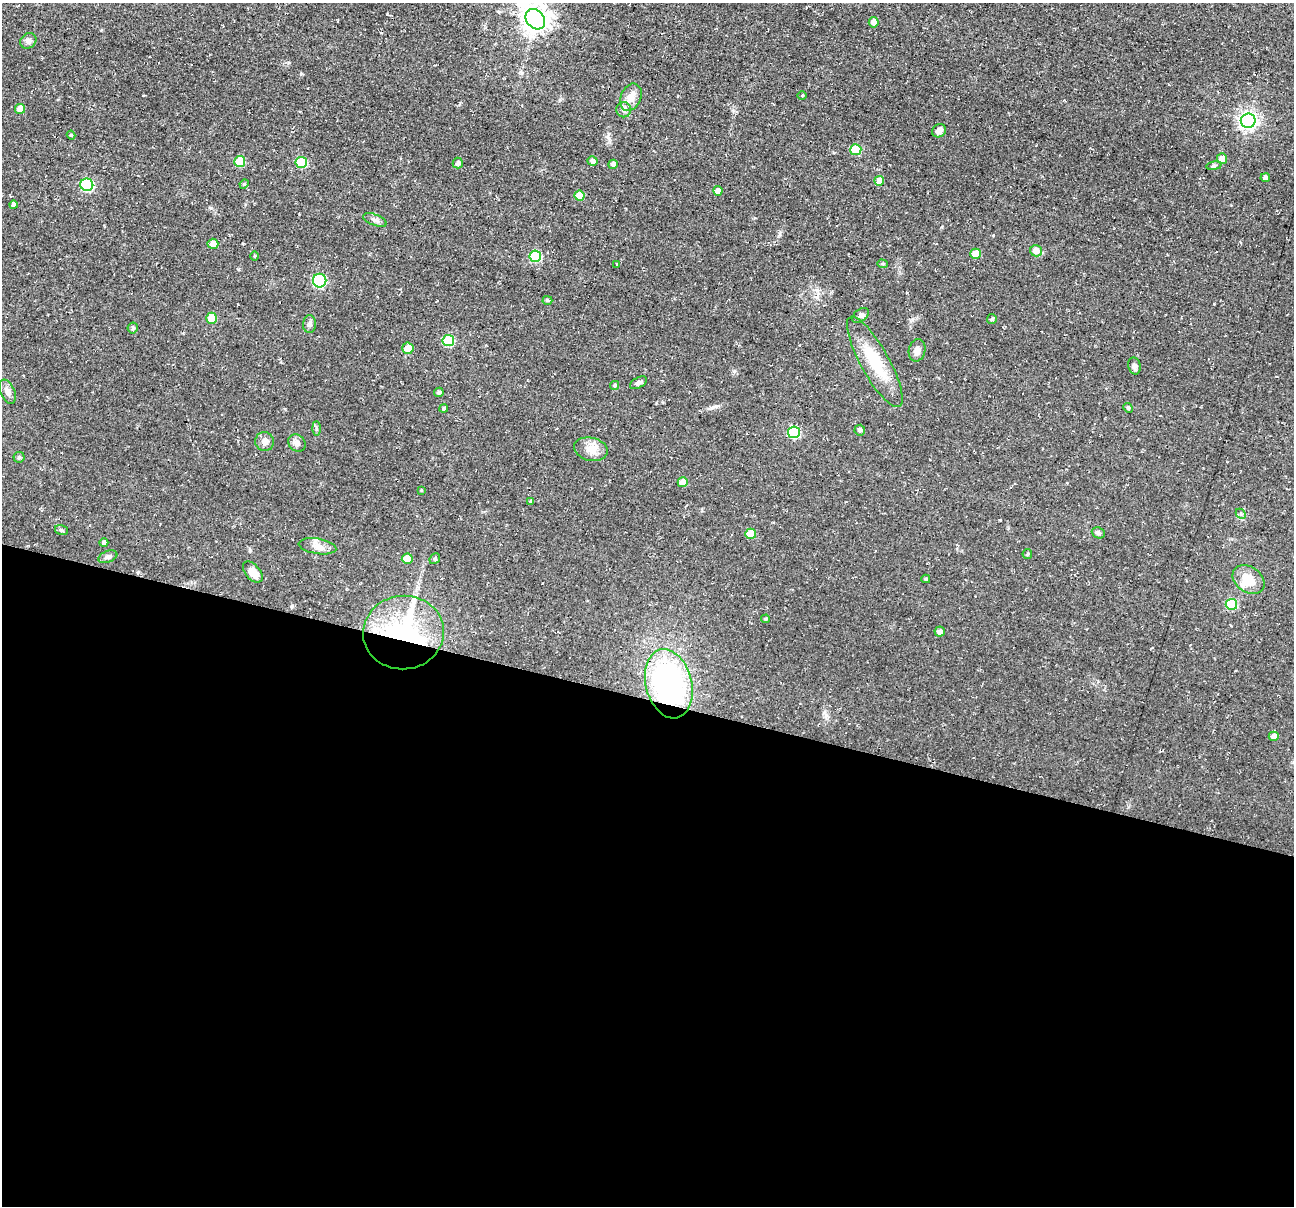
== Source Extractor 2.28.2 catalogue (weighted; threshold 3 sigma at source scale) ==
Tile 14 of 4 x 4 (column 2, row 4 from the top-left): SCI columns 1299-2590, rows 162-1365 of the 5174 x 5222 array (HDU 1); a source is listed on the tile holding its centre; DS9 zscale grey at full resolution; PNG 1296 x 1208 px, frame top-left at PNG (2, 3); each listed source drawn as its Kron ellipse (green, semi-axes under 4 px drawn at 4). Shown black and unused: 42% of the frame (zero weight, under 2 of 3 exposures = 2% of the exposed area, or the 3 px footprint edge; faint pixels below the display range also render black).
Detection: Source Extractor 2.28.2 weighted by HDU 2 'WHT'; one run over the whole footprint, this tile lists its part. Background 0.0471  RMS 0.008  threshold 0.0362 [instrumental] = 3 sigma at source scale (4.5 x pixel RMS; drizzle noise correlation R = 1.50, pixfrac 1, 0.05/0.05 arcsec/px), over >= 5 px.
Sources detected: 82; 2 inside a brighter listed object's ellipse — not listed separately; the other 80 listed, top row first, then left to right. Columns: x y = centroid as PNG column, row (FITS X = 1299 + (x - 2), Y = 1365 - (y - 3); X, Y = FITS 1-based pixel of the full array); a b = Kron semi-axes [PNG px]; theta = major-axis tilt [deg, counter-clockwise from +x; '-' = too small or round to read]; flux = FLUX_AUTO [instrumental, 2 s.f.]
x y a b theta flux
535 19 11 9 -50 890
874 22 5 5 - 5.3
28 41 8 7 - 3
802 95 5 3 - 0.68
631 97 14 10 66 7.5
20 109 5 5 - 7.3
624 110 7 7 - 2.9
1248 121 7 7 - 340
939 131 7 6 - 4.1
71 135 4 4 - 0.92
856 150 5 5 - 26
1222 159 5 5 - 7.4
240 161 5 5 - 25
592 161 5 4 - 3.4
301 162 5 5 - 34
458 163 5 5 - 2.5
613 164 5 5 - 3.5
1214 166 8 4 8 1.4
1265 178 4 4 - 2.6
879 181 5 5 - 10
244 184 5 4 - 0.96
87 185 6 6 - 76
718 191 5 4 - 3.2
579 196 5 5 - 13
13 205 4 4 - 2.7
375 220 12 5 -21 3
213 244 5 5 - 6
1036 251 6 5 - 5.7
976 254 5 5 - 11
254 256 5 3 - 0.72
535 256 6 5 - 47
882 264 5 4 - 1.1
617 265 3 2 - 0.64
320 281 7 6 - 73
547 300 5 4 - 1.1
861 315 9 6 38 2.3
212 318 5 5 - 15
992 319 5 4 - 1.7
310 324 9 6 89 2.2
133 328 5 5 - 1.3
448 341 6 5 - 42
408 348 5 5 - 8.3
917 350 11 8 79 4.4
875 362 51 14 -61 32
1134 366 8 6 -76 2.3
638 383 9 5 28 2.3
615 385 5 4 - 1.3
7 392 13 7 -67 3.9
439 392 5 4 - 1.4
444 408 4 4 - 1.6
1128 408 5 4 - 1
316 429 7 4 -90 1.2
860 430 5 5 - 2.3
794 432 6 6 - 55
265 442 9 9 - 4.1
297 443 9 8 - 3.5
591 449 17 11 -12 8.9
19 457 5 5 - 1.3
683 482 5 5 - 9.6
421 490 4 3 - 0.69
531 501 4 4 - 1.3
1241 514 6 4 -44 1.4
61 530 6 5 - 1.6
1098 533 7 5 -22 1.6
751 534 5 5 - 14
104 543 4 4 - 2
317 546 19 7 -9 5.7
1027 554 5 4 - 1
108 557 10 5 21 2.4
407 559 5 5 - 11
435 559 6 5 - 1.3
253 572 12 7 -49 8.1
926 579 4 3 - 1.4
1249 580 17 13 -35 15
1231 604 6 5 - 39
766 619 4 3 - 1.1
940 632 5 5 - 3.8
403 633 40 37 5 150
669 684 35 23 -76 170
1274 736 5 5 - 5.5
Overlapping masked pixels (flux is a lower limit): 2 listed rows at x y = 403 633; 669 684
Isophote crosses this tile's border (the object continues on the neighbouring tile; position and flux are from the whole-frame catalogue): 1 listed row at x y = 535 19
Unlisted compact peaks at least as high as the median listed source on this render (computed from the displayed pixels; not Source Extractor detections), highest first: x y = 734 371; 387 14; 301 74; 211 208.